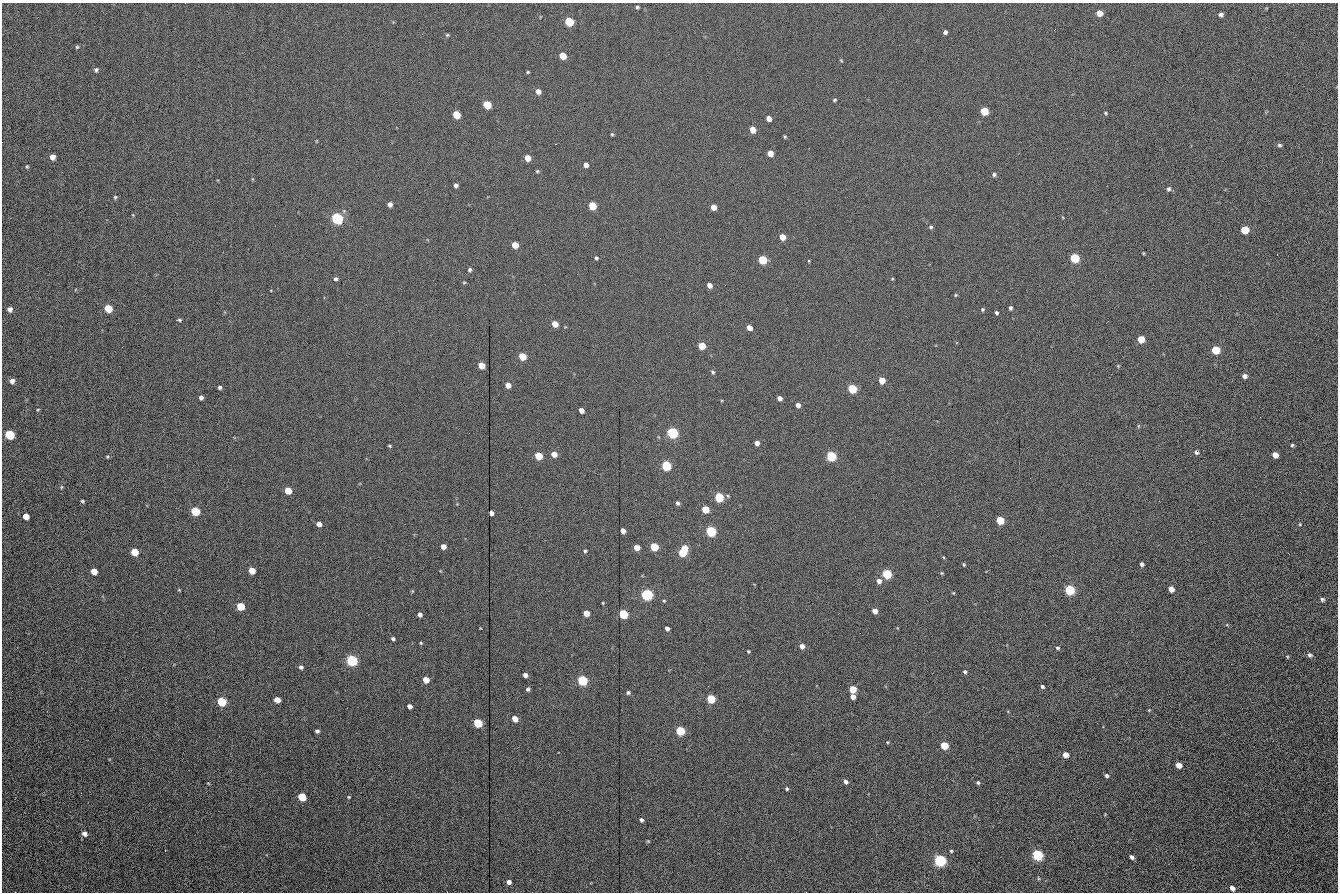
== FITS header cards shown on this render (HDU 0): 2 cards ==
NAXIS1  =                 1336 /fastest changing axis
NAXIS2  =                  890 /next to fastest changing axis

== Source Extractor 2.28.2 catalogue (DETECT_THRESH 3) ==
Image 1336 x 890 px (HDU 0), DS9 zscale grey, 1 PNG px = 1 image px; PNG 1340 x 894 px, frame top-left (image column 1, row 890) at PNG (2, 3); no overlay
Background 206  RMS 17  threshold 51.7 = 3 sigma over >= 5 px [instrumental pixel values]
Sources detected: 187; all 187 listed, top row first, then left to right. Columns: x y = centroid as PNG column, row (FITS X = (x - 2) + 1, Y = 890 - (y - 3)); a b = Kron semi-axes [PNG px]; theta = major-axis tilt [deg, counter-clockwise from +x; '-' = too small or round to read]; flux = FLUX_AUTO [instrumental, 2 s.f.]
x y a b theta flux
1289 3 2 2 - 2900
637 7 4 4 - 1700
1099 13 6 5 - 12000
1221 14 5 4 - 3000
569 22 5 5 - 67000
945 32 4 4 - 3400
447 35 5 4 - 1500
77 47 5 5 - 1600
563 56 5 5 - 24000
841 60 5 3 - 1000
96 70 6 5 - 2500
528 72 4 3 - 1200
538 91 5 5 - 6900
834 100 4 3 - 1500
487 105 5 5 - 46000
984 111 5 5 - 42000
1105 113 5 4 - 1200
456 114 5 5 - 34000
769 118 5 4 - 9500
753 130 5 5 - 17000
612 134 4 4 - 1300
785 137 4 3 - 1500
1279 145 6 4 -3 2000
770 153 5 5 - 12000
52 157 5 5 - 7900
527 158 5 5 - 14000
586 165 4 4 - 7500
27 167 3 3 - 1200
537 171 5 4 - 1500
994 174 5 5 - 2400
456 185 4 4 - 3500
1169 189 5 5 - 2500
115 197 5 5 - 1600
390 204 5 4 - 5000
592 206 5 5 - 41000
713 207 5 4 - 13000
133 215 5 3 - 870
337 218 6 5 - 200000
931 227 5 5 - 2000
1245 230 6 5 - 37000
782 237 5 4 - 17000
515 245 5 5 - 20000
1143 253 5 3 - 1100
596 258 5 4 - 1900
1075 258 5 5 - 82000
763 260 5 5 - 62000
809 261 4 3 - 900
470 270 5 4 - 2300
335 279 5 5 - 2100
892 279 4 3 - 990
464 282 5 3 - 1100
709 285 5 4 - 7600
956 295 5 4 - 1300
108 308 5 5 - 37000
1010 308 4 3 - 2400
10 309 5 4 - 4800
982 309 4 4 - 1600
996 313 4 3 - 2400
179 320 4 3 - 1500
555 324 5 4 - 16000
749 328 5 4 - 10000
1141 339 5 5 - 28000
702 346 5 5 - 30000
1216 350 5 5 - 52000
522 356 5 5 - 34000
481 365 5 5 - 20000
1118 366 4 4 - 1000
713 372 5 4 - 2100
1244 376 5 5 - 4300
882 380 5 4 - 22000
12 381 5 5 - 5100
508 385 5 4 - 10000
220 387 4 4 - 2200
852 389 5 5 - 73000
201 397 4 4 - 4100
780 398 4 4 - 6700
798 405 4 4 - 6100
38 410 4 3 - 1100
581 410 5 4 - 7700
1138 426 6 4 90 1300
672 433 5 5 - 170000
9 435 6 5 - 83000
757 443 4 4 - 6700
1292 445 4 3 - 1600
389 446 4 3 - 1400
1196 452 6 4 -51 2600
554 454 5 4 - 13000
1275 455 5 5 - 9900
539 456 5 5 - 38000
831 456 5 5 - 110000
107 457 4 3 - 1200
666 466 5 5 - 92000
61 487 5 4 - 1200
288 491 5 5 - 27000
719 497 5 5 - 82000
82 501 4 3 - 1700
678 503 5 4 - 2700
705 509 5 5 - 27000
195 511 5 5 - 58000
491 513 4 4 - 5400
26 516 5 5 - 13000
1000 520 5 5 - 52000
319 524 5 4 - 7400
1300 524 5 4 - 1200
623 531 4 4 - 7800
711 531 5 5 - 130000
443 546 4 4 - 8100
654 547 5 5 - 53000
637 548 5 4 - 14000
684 548 5 4 - 28000
585 551 4 4 - 1700
134 552 5 5 - 34000
682 552 5 5 - 43000
943 557 5 3 - 980
964 564 4 3 - 1300
1142 564 4 4 - 3200
94 571 5 5 - 16000
252 571 5 5 - 20000
942 573 4 4 - 1200
887 574 5 5 - 95000
879 581 5 5 - 6000
1171 589 5 4 - 11000
179 590 5 3 - 920
1069 590 5 5 - 120000
412 591 5 3 - 880
953 593 3 2 - 850
647 594 6 5 - 170000
1322 599 5 5 - 2400
664 601 4 4 - 1200
603 603 3 3 - 970
240 606 5 5 - 40000
875 611 5 4 - 9400
586 613 5 4 - 14000
623 614 5 5 - 78000
420 615 4 4 - 4200
667 628 4 4 - 4800
393 639 4 3 - 2200
421 643 3 3 - 1200
802 646 5 5 - 6700
1057 648 5 4 - 1900
748 651 3 3 - 1400
1310 655 6 5 - 2500
1287 657 4 3 - 940
352 660 6 5 - 170000
301 667 5 5 - 3000
965 672 5 4 - 2300
525 675 4 4 - 5300
426 680 5 5 - 19000
582 680 5 5 - 120000
1042 687 4 3 - 2500
528 689 5 4 - 2200
853 689 5 5 - 30000
628 692 4 4 - 2600
853 697 4 4 - 9200
711 699 5 5 - 66000
277 700 5 5 - 15000
221 702 5 5 - 68000
409 706 4 4 - 6500
1149 710 4 3 - 920
515 719 5 4 - 13000
478 723 5 5 - 67000
317 731 4 4 - 2700
680 731 5 5 - 74000
887 742 4 3 - 1000
944 745 5 5 - 44000
1065 755 5 4 - 9900
1179 765 5 4 - 12000
1106 776 4 4 - 2100
846 782 5 4 - 4200
208 783 4 3 - 890
978 783 4 3 - 1900
787 789 4 4 - 1900
302 797 5 5 - 49000
349 797 4 3 - 1100
641 820 4 3 - 2800
84 834 6 5 - 4600
648 841 4 3 - 1100
165 850 3 2 - 1300
951 851 4 4 - 1600
1037 855 6 5 - 150000
1132 857 5 3 - 3300
940 861 5 5 - 260000
1038 878 5 3 - 1100
509 882 4 4 - 5300
1232 888 6 4 -53 5000
447 892 2 2 - 940
806 892 2 2 - 830
At the frame edge (FLAGS 8, measured only in part): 3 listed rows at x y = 1289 3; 447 892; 806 892